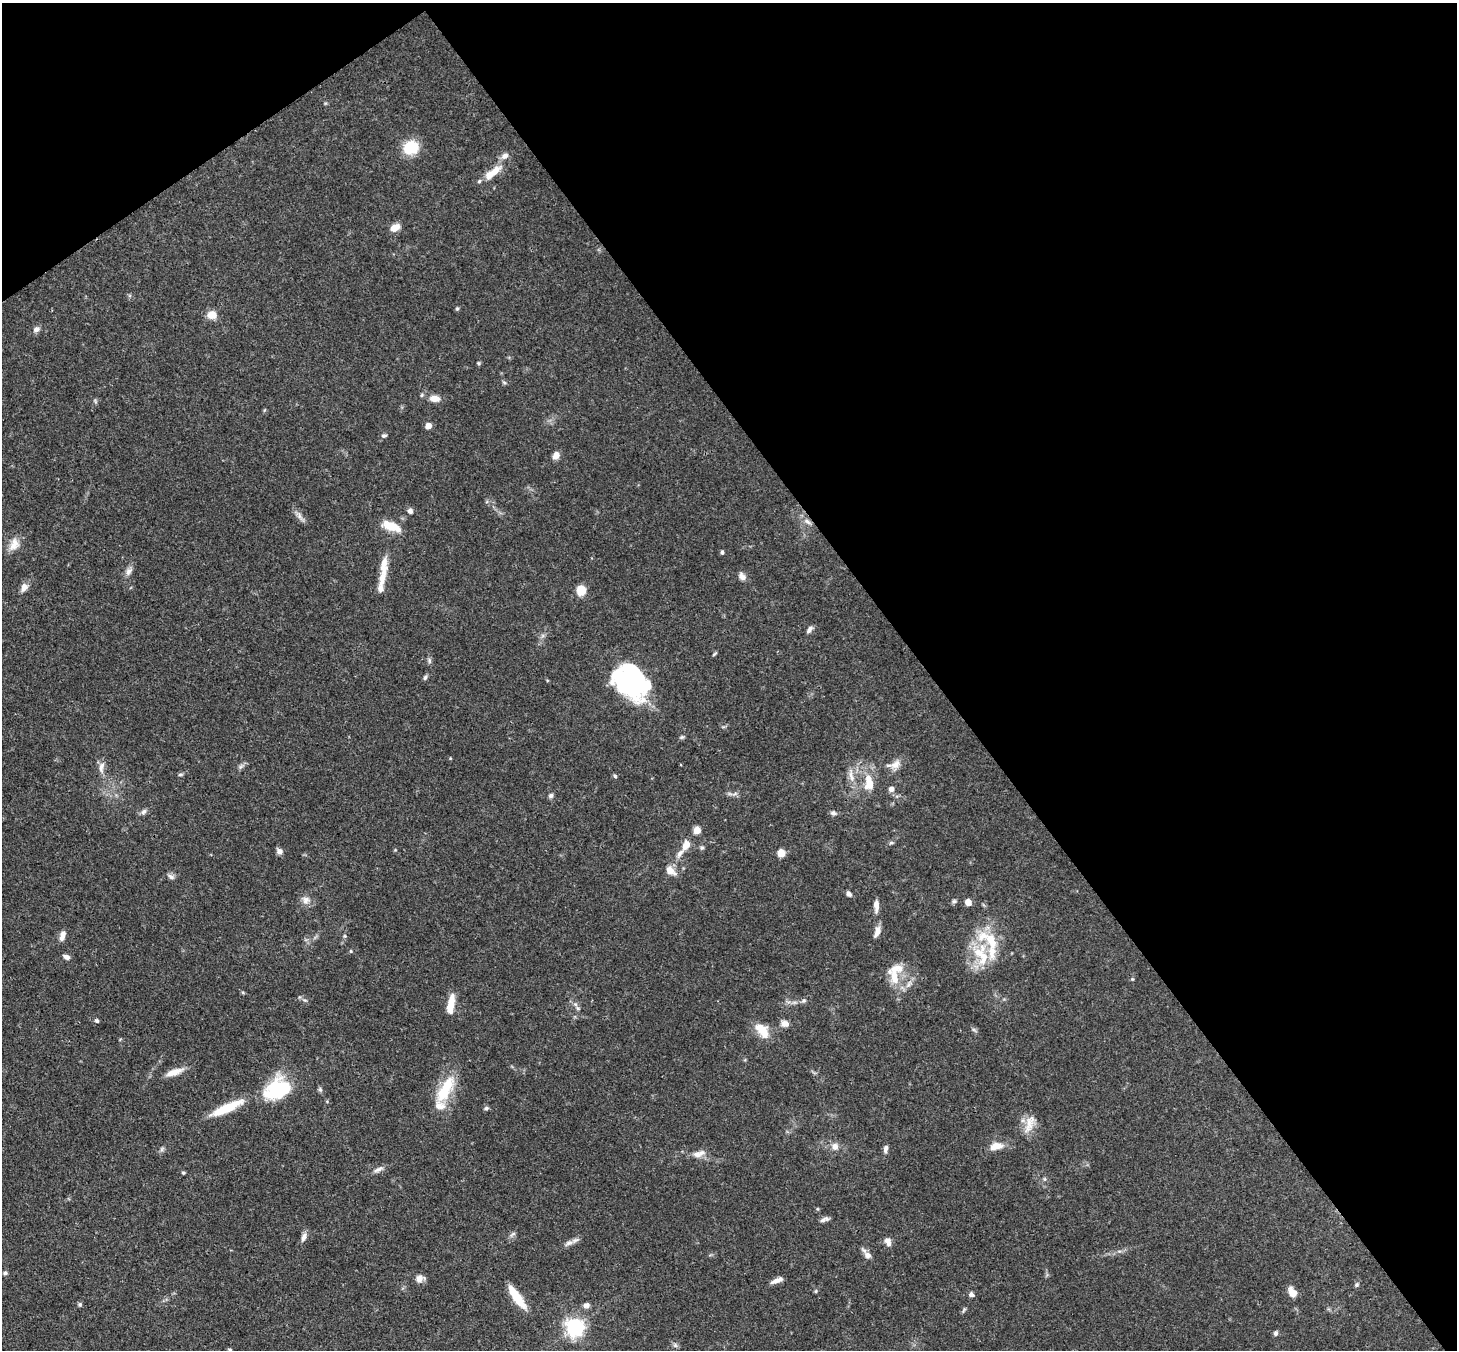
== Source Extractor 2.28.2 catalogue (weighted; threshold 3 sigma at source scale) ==
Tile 3 of 4 x 4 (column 3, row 1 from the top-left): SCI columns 3000-4454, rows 4415-5762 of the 6007 x 5984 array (HDU 1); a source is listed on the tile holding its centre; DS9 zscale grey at full resolution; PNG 1459 x 1352 px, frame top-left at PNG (2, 3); no overlay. Shown black and unused: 39% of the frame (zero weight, under 3 of 4 exposures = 8% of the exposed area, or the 3 px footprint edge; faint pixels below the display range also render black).
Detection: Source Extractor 2.28.2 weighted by HDU 2 'WHT'; one run over the whole footprint, this tile lists its part. Background 0.117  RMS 0.0042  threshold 0.019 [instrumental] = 3 sigma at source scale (4.5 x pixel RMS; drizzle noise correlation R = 1.50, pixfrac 1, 0.05/0.05 arcsec/px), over >= 5 px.
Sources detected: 124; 3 inside a brighter object's white glare — not listed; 13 inside a brighter listed object's ellipse — not listed separately; the other 108 listed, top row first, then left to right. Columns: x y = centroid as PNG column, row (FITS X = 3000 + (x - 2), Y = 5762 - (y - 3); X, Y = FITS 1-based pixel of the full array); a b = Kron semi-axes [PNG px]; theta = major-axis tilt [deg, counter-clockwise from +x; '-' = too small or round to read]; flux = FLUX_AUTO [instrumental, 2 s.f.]
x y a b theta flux
411 147 13 12 - 16
505 156 10 8 27 2.3
493 172 26 8 38 7.6
395 228 10 7 28 4.6
457 309 5 4 - 0.57
212 315 8 7 - 5.8
36 329 8 6 33 1.8
478 363 5 5 - 0.54
504 382 6 4 -20 0.61
422 395 6 4 48 0.64
435 398 12 8 -6 3.6
428 426 5 4 - 5.2
384 436 7 5 2 0.9
556 455 8 7 - 2.8
410 511 6 6 - 1.6
299 516 11 6 -64 1.9
807 521 10 6 -40 2
391 526 20 9 -19 9.5
14 544 19 12 65 4.6
722 552 4 4 - 0.99
384 566 26 10 87 6
129 571 12 7 58 2.1
742 576 11 8 -62 2
24 587 12 8 66 2.4
581 590 11 9 74 5.9
809 630 10 5 55 1.5
714 654 7 3 36 0.57
429 660 8 4 83 0.92
425 677 7 5 72 0.88
631 679 43 26 -88 49
682 737 7 5 21 0.72
450 758 4 3 - 0.36
680 764 3 3 - 0.72
895 765 15 10 38 3.7
241 766 10 4 48 1.1
101 767 16 7 82 2.7
180 774 7 4 9 0.67
615 776 5 4 - 0.62
851 776 20 7 -77 3.6
869 783 21 11 -84 8.1
891 789 5 5 - 2.6
551 795 6 6 - 1
144 812 8 6 44 1.3
833 813 9 5 -9 1.1
697 830 5 5 - 8.5
891 843 6 4 28 0.7
686 845 11 7 63 4.1
702 848 6 6 - 0.81
279 851 7 6 - 1.9
781 853 5 5 - 10
670 871 12 8 -37 4
171 877 10 6 -29 1.4
849 894 7 5 -55 1.3
306 900 11 10 - 2.8
954 901 7 5 1 0.84
968 902 5 4 - 6.2
876 905 14 5 90 2.8
877 931 13 6 69 2.8
62 935 12 6 74 2.7
345 936 5 5 - 0.62
351 951 5 4 - 0.46
66 957 8 5 -25 1.7
984 957 41 13 -87 14
894 977 23 11 -76 7.8
1132 979 5 4 - 0.47
909 984 12 5 55 2
451 1001 17 9 76 5.2
804 1001 7 5 43 0.92
578 1008 6 6 - 0.96
97 1021 6 5 - 0.75
785 1023 9 7 -12 2.7
762 1030 23 13 -48 7.1
974 1030 7 4 -19 0.7
174 1072 23 7 19 4.9
278 1089 28 20 27 30
320 1089 6 5 - 0.8
445 1089 40 14 60 16
228 1107 42 11 22 13
486 1108 6 5 - 0.78
1029 1123 29 11 78 5.8
835 1146 7 7 - 2.9
996 1146 18 9 11 4.7
162 1149 8 4 54 0.85
886 1149 9 5 80 1.7
698 1154 18 8 15 3.3
378 1169 14 5 24 1.9
183 1173 4 4 - 0.61
1045 1179 6 4 -89 0.65
824 1219 13 5 27 1.5
513 1234 11 4 40 0.92
304 1237 12 6 64 2
888 1242 12 7 -64 2.6
569 1243 15 6 20 2.1
868 1255 12 8 -37 2.3
5 1273 5 5 - 0.84
419 1279 10 8 20 2.8
776 1280 14 6 24 2.5
1357 1285 6 5 - 0.76
816 1291 5 4 - 0.54
1292 1292 12 8 -62 3.7
971 1294 6 6 - 1.3
517 1297 25 9 -55 11
80 1304 6 5 - 0.7
586 1305 9 7 21 1.6
575 1327 7 7 - 190
1275 1333 6 5 - 1.1
675 1345 7 6 - 1
230 1350 6 5 - 0.68
Overlapping masked pixels (flux is a lower limit): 1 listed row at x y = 785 1023
Isophote crosses this tile's border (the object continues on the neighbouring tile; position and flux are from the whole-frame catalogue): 1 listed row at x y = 230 1350